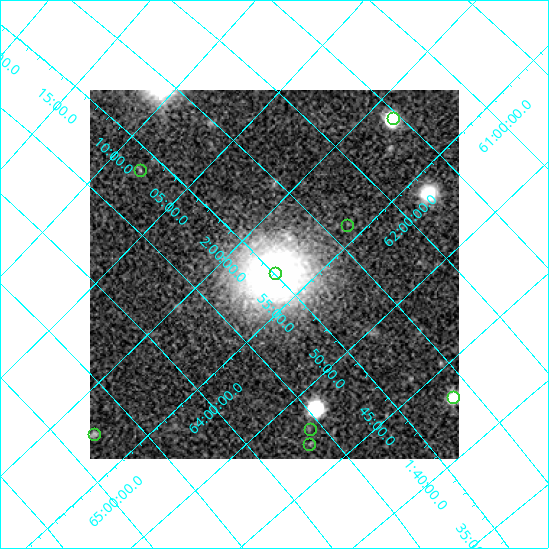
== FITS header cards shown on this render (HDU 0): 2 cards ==
NAXIS1  =                  369
NAXIS2  =                  369

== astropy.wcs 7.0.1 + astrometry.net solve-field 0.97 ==
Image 369 x 369 px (HDU 0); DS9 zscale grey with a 90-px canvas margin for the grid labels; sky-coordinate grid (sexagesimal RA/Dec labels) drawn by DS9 from the SOLVED WCS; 8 Tycho-2 reference stars matched to detected sources circled (green)
Header WCS: none
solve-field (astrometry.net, Tycho-2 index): SOLVED blind (the file carries no WCS)
Solved WCS: RA---TAN-SIP/DEC--TAN-SIP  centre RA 01:56:58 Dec +63:00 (29.24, +63.00 deg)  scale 26.9 arcsec/px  FOV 165.1' x 164.6'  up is +134 deg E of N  parity flipped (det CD > 0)
(file carries no celestial WCS; the grid is the blind solution)
Tycho-2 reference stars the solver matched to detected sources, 8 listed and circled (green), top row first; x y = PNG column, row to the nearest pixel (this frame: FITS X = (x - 90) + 1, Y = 369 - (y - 90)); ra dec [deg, ICRS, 3 dp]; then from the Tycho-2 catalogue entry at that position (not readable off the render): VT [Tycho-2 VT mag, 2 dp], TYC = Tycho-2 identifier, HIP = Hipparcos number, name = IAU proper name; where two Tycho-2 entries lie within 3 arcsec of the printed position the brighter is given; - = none
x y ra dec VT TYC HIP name
393 118 29.659 +61.547 7.60 4032-341-1 - -
140 170 32.016 +63.151 8.30 4037-1908-1 - -
347 225 28.976 +62.364 7.60 4036-503-1 9000 -
275 273 29.243 +62.990 8.87 4036-640-1 9084 -
453 397 25.794 +62.643 8.28 4036-1221-1 8032 -
310 429 26.970 +63.580 8.23 4036-337-1 - -
94 434 29.402 +64.783 8.38 4040-785-1 9122 -
309 444 26.790 +63.654 7.88 4036-66-1 8307 -